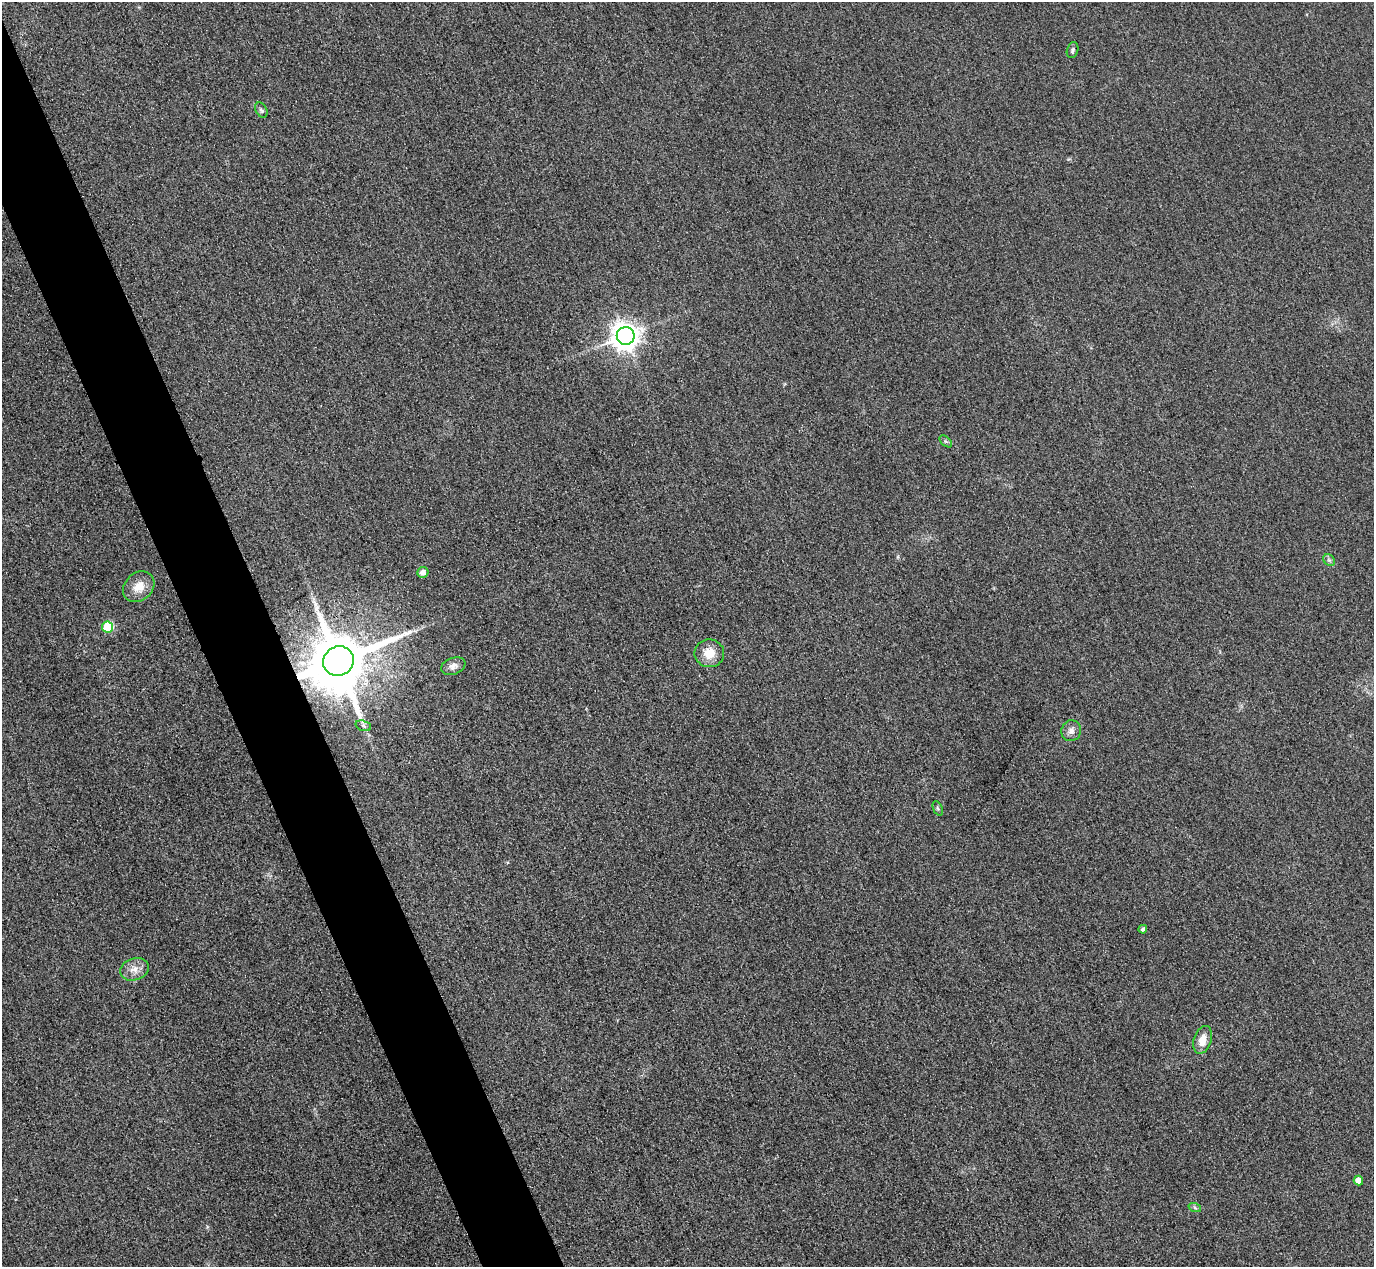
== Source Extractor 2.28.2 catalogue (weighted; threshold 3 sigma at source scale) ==
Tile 11 of 4 x 4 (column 3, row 3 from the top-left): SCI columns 2773-4144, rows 1568-2832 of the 5546 x 5533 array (HDU 1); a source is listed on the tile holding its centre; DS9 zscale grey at full resolution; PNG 1376 x 1269 px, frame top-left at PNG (2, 2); each listed source drawn as its Kron ellipse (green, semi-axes under 4 px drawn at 4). Shown black and unused: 5% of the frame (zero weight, under 3 of 4 exposures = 3% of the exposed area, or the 3 px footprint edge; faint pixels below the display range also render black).
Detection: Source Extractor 2.28.2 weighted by HDU 2 'WHT'; one run over the whole footprint, this tile lists its part. Background 0.133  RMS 0.019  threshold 0.0842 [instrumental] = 3 sigma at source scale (4.5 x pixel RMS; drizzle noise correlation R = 1.50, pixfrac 1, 0.05/0.05 arcsec/px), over >= 5 px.
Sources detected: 19; all 19 listed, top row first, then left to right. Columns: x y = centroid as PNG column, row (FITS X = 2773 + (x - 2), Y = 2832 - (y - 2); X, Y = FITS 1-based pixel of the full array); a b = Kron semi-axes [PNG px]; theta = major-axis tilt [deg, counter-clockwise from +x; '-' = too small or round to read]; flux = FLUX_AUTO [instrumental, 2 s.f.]
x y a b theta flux
1073 50 8 5 75 3.9
261 110 8 5 -59 4.2
626 336 9 9 - 2300
946 441 7 4 -44 3.1
1329 560 6 5 - 4.1
423 572 5 5 - 13
139 587 17 13 43 27
108 627 5 5 - 84
709 653 15 14 - 30
338 661 16 14 31 17000
453 666 12 8 20 10
363 726 8 5 -19 4.4
1071 731 10 9 - 10
938 808 7 4 -69 3.4
1143 929 4 4 - 4.2
134 969 15 11 19 17
1203 1040 14 8 72 22
1358 1180 5 5 - 20
1195 1208 6 4 -20 3.2
Overlapping masked pixels (flux is a lower limit): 1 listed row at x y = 338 661